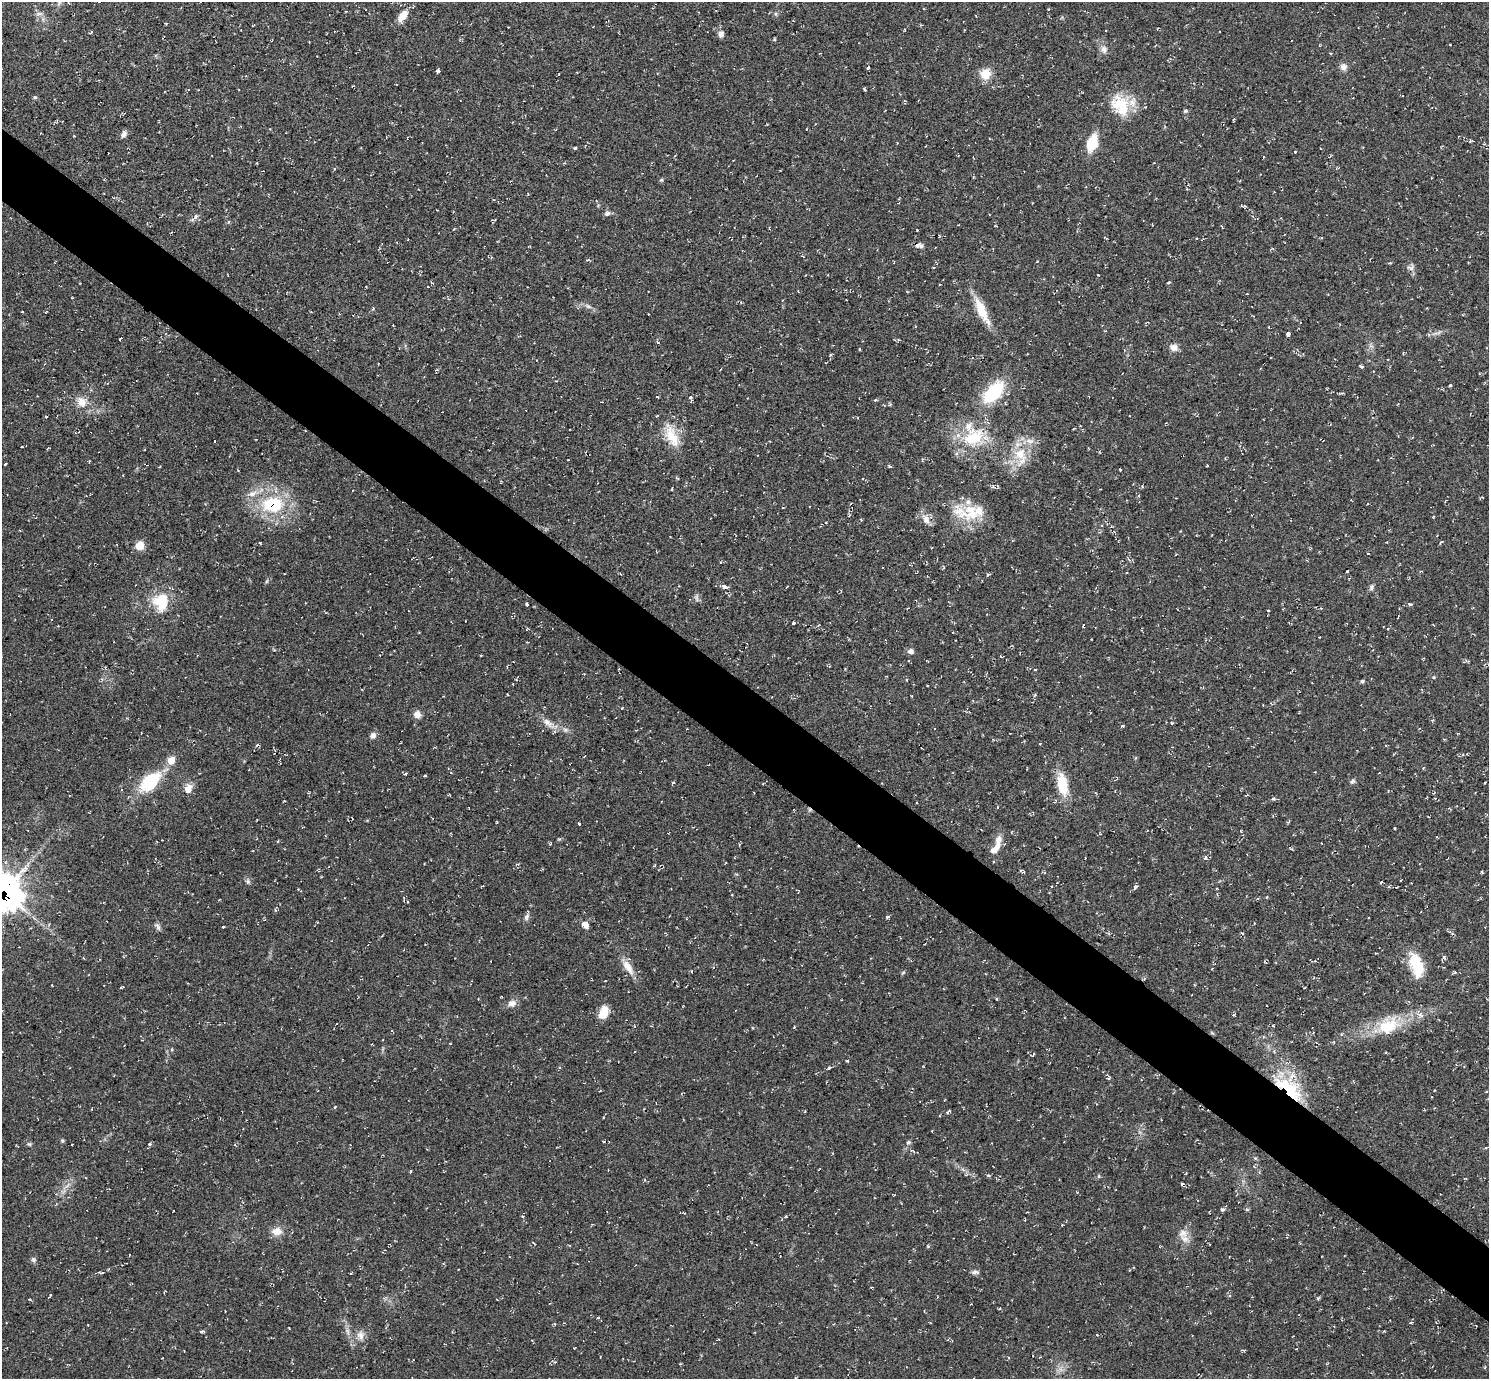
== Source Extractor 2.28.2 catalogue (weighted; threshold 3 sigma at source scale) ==
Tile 6 of 4 x 4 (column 2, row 2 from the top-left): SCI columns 1488-2974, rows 2906-4282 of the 5952 x 5956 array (HDU 1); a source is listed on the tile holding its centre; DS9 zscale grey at full resolution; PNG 1491 x 1381 px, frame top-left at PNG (2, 2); no overlay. Shown black and unused: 5% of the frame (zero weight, under 2 of 3 exposures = <1% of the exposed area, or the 3 px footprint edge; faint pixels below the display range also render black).
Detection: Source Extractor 2.28.2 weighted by HDU 2 'WHT'; one run over the whole footprint, this tile lists its part. Background 0.055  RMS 0.008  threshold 0.0362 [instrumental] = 3 sigma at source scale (4.5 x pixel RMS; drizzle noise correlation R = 1.50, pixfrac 1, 0.05/0.05 arcsec/px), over >= 5 px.
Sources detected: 218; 9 cosmic-ray / hot-pixel residue — not listed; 10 inside a brighter listed object's ellipse — not listed separately; the other 199 listed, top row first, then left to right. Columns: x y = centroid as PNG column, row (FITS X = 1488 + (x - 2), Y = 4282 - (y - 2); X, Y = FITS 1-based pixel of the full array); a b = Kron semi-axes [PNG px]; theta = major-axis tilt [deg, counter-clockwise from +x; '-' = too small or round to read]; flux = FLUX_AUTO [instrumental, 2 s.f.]
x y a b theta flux
59 2 9 5 63 2
99 2 3 2 - 1.2
68 3 3 3 - 0.74
39 14 11 4 0 2.3
776 14 6 4 -72 1.1
403 16 16 8 54 9.6
166 24 3 3 - 0.69
508 27 2 2 - 0.51
91 32 5 3 - 1
721 34 8 7 - 3.9
774 39 5 3 - 0.69
1104 49 11 9 -83 4.5
1343 67 9 9 - 3.9
868 68 3 3 - 5.1
438 71 4 3 - 3
985 74 12 11 - 13
865 90 3 3 - 1.2
35 97 5 4 - 1.5
1120 105 30 23 -63 29
1185 111 6 4 15 1.2
1233 120 4 2 - 0.63
124 134 9 6 61 3.1
74 136 3 2 - 0.54
1092 143 16 9 71 25
575 148 3 3 - 1.1
1295 152 4 3 - 0.53
661 180 5 5 - 1.1
1239 181 3 2 - 0.73
899 203 3 2 - 0.52
1245 206 5 4 - 1
607 213 8 6 17 2.3
196 216 8 6 74 2.3
996 226 4 2 - 0.51
1222 226 5 2 - 0.61
921 246 7 6 - 1.8
588 260 5 3 - 1.1
1411 267 11 7 19 3
1098 275 3 2 - 0.5
432 283 4 4 - 0.84
1168 283 4 3 - 1.2
428 286 3 3 - 0.63
907 291 4 3 - 0.68
846 299 2 2 - 0.43
588 306 10 5 -30 2.8
373 308 5 4 - 0.89
981 309 35 11 -65 19
339 314 3 3 - 0.65
1438 333 15 3 11 2.7
1288 334 4 4 - 2.6
120 338 3 3 - 3.9
1371 346 7 4 -18 1.6
1174 347 9 8 - 5.4
859 349 4 3 - 0.62
830 355 4 3 - 1
1361 366 5 3 - 1.5
437 371 7 3 75 1.1
1450 385 3 3 - 1.2
993 392 27 14 47 48
1341 393 10 2 14 0.87
657 397 3 2 - 1.1
690 397 5 4 - 1.8
875 400 5 3 - 0.89
82 402 16 14 -63 10
46 417 3 3 - 3.9
1398 436 3 2 - 0.54
672 437 29 16 -63 20
973 438 36 22 26 40
214 441 3 2 - 0.51
1020 456 31 18 -80 25
1225 458 4 3 - 0.67
5 464 3 3 - 2.7
1207 465 2 2 - 0.65
889 466 4 3 - 1.2
1120 470 3 3 - 0.97
677 478 6 2 -45 0.65
993 487 5 5 - 1.4
672 489 3 2 - 0.88
272 504 27 19 1 51
972 514 62 15 -7 31
849 515 5 4 - 1
1433 517 3 3 - 0.67
926 519 16 10 -61 6.3
1442 542 6 2 36 0.72
260 543 4 2 - 0.71
140 546 10 9 - 8
1129 560 6 4 -43 1.2
721 562 4 3 - 0.78
1347 571 3 3 - 4.1
988 575 7 3 26 1.1
267 581 6 4 70 1
724 587 6 4 -17 4.9
1371 587 8 6 72 2.1
696 598 10 5 -80 2.1
161 602 21 18 -85 28
1410 604 5 4 - 1.4
527 605 3 3 - 1.7
907 608 3 3 - 0.63
1268 610 3 3 - 1.1
793 623 3 3 - 1.4
910 651 8 6 7 2.9
481 655 2 2 - 0.62
1467 661 7 4 -20 1.2
507 666 5 2 - 0.73
1035 669 3 2 - 0.69
906 680 3 3 - 0.73
1362 681 5 5 - 1.2
1035 695 5 4 - 1.1
622 708 4 2 - 0.6
417 714 9 8 - 4.9
548 723 22 8 -36 7.5
1123 726 6 3 9 0.88
373 735 8 7 - 3.2
1040 743 4 2 - 0.48
1463 755 5 4 - 0.9
171 760 10 9 - 7.5
406 774 4 3 - 1.1
425 776 3 2 - 0.86
1352 781 8 5 32 1.8
150 782 27 14 43 42
673 782 6 3 21 0.78
1485 782 3 2 - 0.98
1062 784 28 11 -79 23
188 789 12 9 59 7
1024 792 3 3 - 0.58
1273 799 5 4 - 1.7
497 822 4 2 - 0.6
579 824 3 3 - 0.76
1395 828 3 2 - 0.9
559 839 5 5 - 0.98
739 844 4 3 - 0.99
996 846 27 8 65 11
1205 858 6 5 - 1.8
1482 872 4 3 - 0.7
248 881 7 6 - 1.9
1381 882 3 2 - 1.1
1135 886 7 4 46 1.6
298 889 4 3 - 0.79
4 892 22 22 - 440
1267 897 5 3 - 0.65
408 902 3 2 - 0.72
526 917 9 5 65 2.4
887 917 6 4 30 1
585 925 8 6 -51 6
158 926 11 6 -59 2.4
223 927 3 3 - 1
1444 957 5 4 - 2.2
1416 965 31 14 -74 27
628 967 23 9 -58 9.9
692 972 4 2 - 0.75
903 973 7 3 37 0.97
121 987 5 3 - 0.84
996 999 5 3 - 0.64
512 1003 12 9 5 4.6
604 1012 14 9 69 13
1233 1014 4 3 - 1.1
1420 1015 9 7 83 3.7
1273 1026 4 3 - 0.72
1388 1026 30 19 24 31
794 1027 3 3 - 0.69
1212 1033 6 4 -19 0.94
1033 1055 5 2 - 0.84
847 1061 3 3 - 0.85
829 1068 4 3 - 1.8
1109 1078 5 4 - 1.5
1284 1085 47 15 -12 36
335 1107 5 3 - 0.75
805 1111 3 2 - 0.83
949 1112 6 3 30 2
62 1140 5 5 - 1.1
603 1141 3 2 - 1
908 1142 6 6 - 1.7
29 1144 6 5 - 1.3
149 1144 5 4 - 1.5
1255 1158 6 4 -43 1
410 1171 5 3 - 0.7
1186 1173 4 3 - 0.59
989 1175 5 4 - 1.2
1182 1184 4 2 - 1
67 1186 11 3 50 2.6
1247 1209 6 4 -1 0.98
1222 1210 4 4 - 2
522 1216 4 3 - 0.72
785 1217 4 3 - 1.3
277 1231 12 10 11 8
1183 1233 13 12 - 7.5
928 1246 5 3 - 0.8
33 1260 6 6 - 1.9
103 1272 5 3 - 0.73
975 1272 11 5 -2 2.3
50 1296 4 2 - 1.5
999 1309 4 3 - 0.7
598 1318 4 3 - 0.65
289 1328 3 2 - 0.59
202 1331 5 4 - 1.4
360 1335 14 10 -89 6.1
532 1340 3 2 - 0.59
574 1348 3 2 - 0.6
1243 1350 8 2 -11 0.78
1040 1357 3 2 - 0.5
Overlapping masked pixels (flux is a lower limit): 3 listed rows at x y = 272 504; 4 892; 1284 1085
Isophote crosses this tile's border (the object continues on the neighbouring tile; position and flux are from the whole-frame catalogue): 3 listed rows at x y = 59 2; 99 2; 4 892
Unlisted compact peaks at least as high as the median listed source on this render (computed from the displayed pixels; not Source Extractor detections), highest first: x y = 1434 677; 1099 1176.